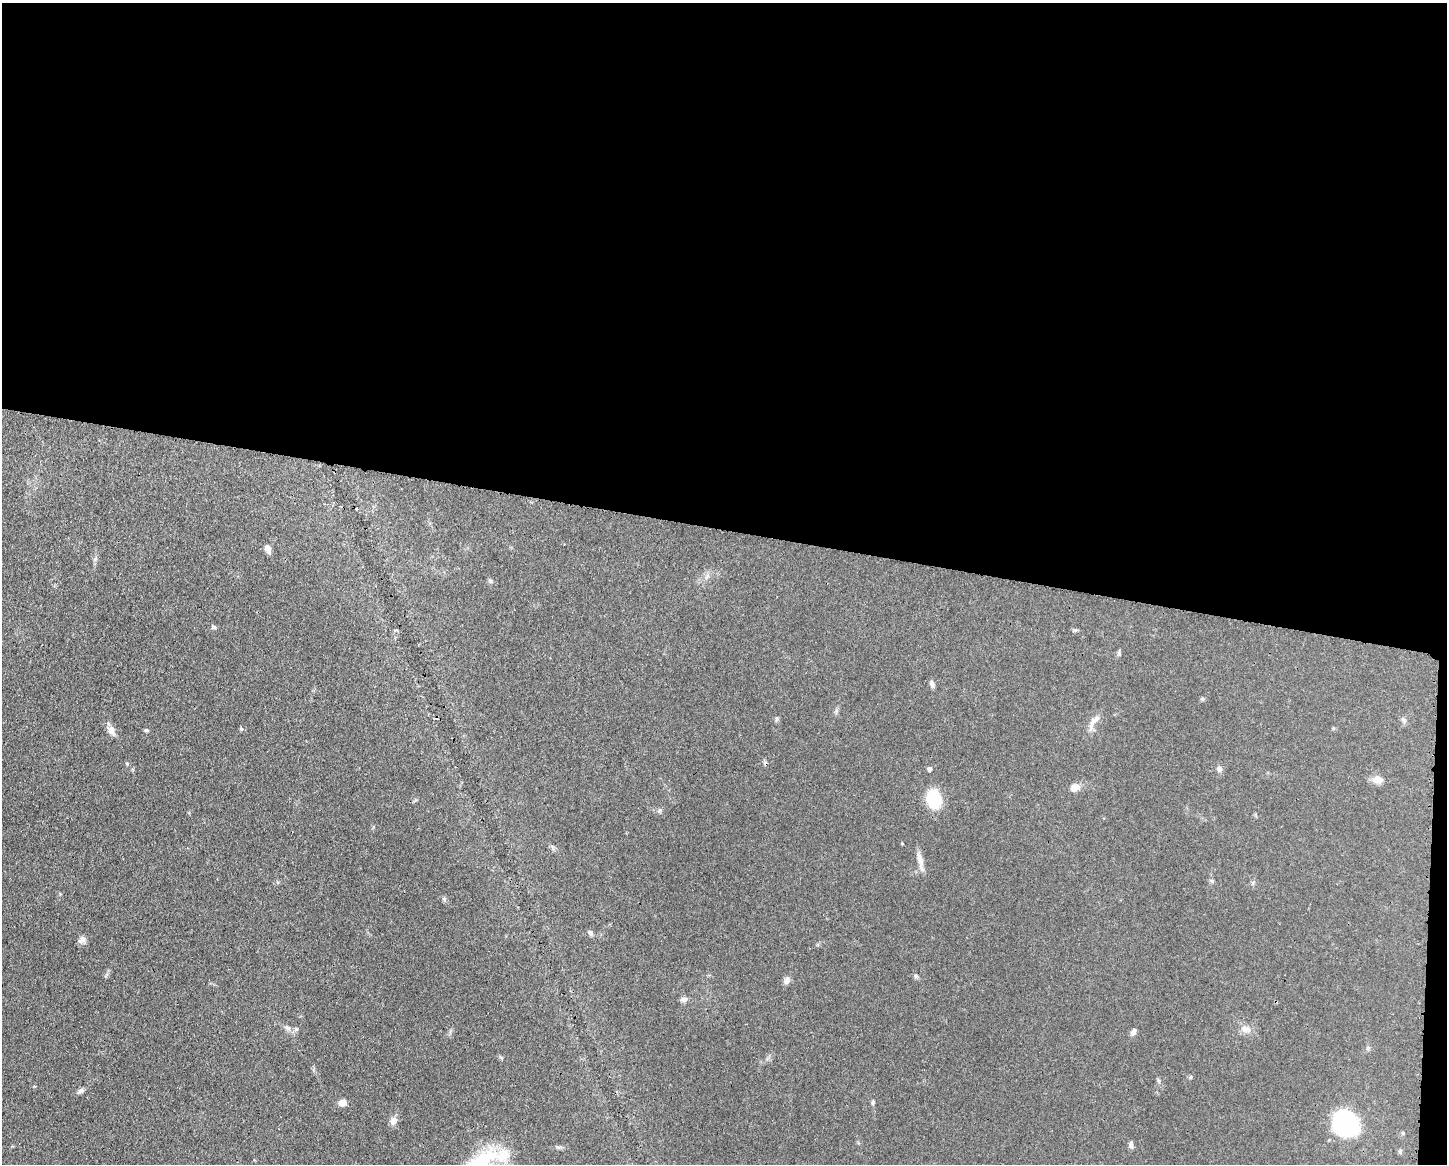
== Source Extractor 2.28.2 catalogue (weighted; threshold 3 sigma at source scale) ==
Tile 3 of 3 x 4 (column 3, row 1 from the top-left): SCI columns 3008-4452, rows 3485-4646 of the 4681 x 4648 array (HDU 1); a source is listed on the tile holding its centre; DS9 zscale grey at full resolution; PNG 1449 x 1166 px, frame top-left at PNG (2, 3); no overlay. Shown black and unused: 46% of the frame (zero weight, under 3 of 4 exposures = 1% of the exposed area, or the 3 px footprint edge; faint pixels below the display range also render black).
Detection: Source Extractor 2.28.2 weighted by HDU 2 'WHT'; one run over the whole footprint, this tile lists its part. Background 0.0597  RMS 0.0043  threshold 0.0191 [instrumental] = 3 sigma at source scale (4.5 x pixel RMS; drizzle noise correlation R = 1.50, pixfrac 1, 0.05/0.05 arcsec/px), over >= 5 px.
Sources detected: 41; all 41 listed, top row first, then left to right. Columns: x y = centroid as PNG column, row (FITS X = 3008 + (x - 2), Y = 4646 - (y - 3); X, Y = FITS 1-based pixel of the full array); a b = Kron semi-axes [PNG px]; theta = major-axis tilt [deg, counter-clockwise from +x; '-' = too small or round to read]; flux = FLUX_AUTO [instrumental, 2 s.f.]
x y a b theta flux
268 549 10 6 -68 2.1
95 559 6 5 - 0.79
490 581 8 5 -70 0.75
213 627 6 5 - 0.84
1119 653 8 4 82 0.72
932 683 10 5 -70 1.3
1202 699 6 4 19 0.55
777 719 6 4 -20 0.63
1404 720 9 6 -51 1.2
1094 721 25 8 54 3.7
241 728 5 4 - 0.59
111 730 13 8 -64 2.8
146 730 5 4 - 0.72
127 763 5 4 - 0.45
929 769 5 4 - 1.3
1219 769 7 6 - 1.5
1378 780 13 9 -11 3.5
1075 787 9 8 - 3.7
934 799 12 10 -86 29
659 810 7 5 22 0.91
902 844 4 3 - 0.3
920 861 26 6 -78 3.2
444 899 8 5 -61 0.84
590 933 7 6 - 1.1
82 940 11 7 42 1.8
916 976 6 5 - 0.8
786 980 11 7 74 1.7
684 999 9 6 8 1.5
287 1028 11 6 -41 1.7
296 1029 6 5 - 0.8
1246 1029 12 8 -11 2.8
1133 1032 8 6 61 1.5
1191 1077 6 3 71 0.43
80 1091 10 5 38 1.3
873 1102 7 5 76 0.69
343 1103 8 7 - 3.1
393 1121 11 9 71 2.2
1346 1123 22 17 -43 67
1403 1133 5 4 - 0.55
1131 1145 9 6 -87 1.3
490 1155 24 15 -5 14
Overlapping masked pixels (flux is a lower limit): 1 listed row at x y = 1346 1123
Unlisted compact peaks at least as high as the median listed source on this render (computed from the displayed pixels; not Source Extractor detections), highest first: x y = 1212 881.